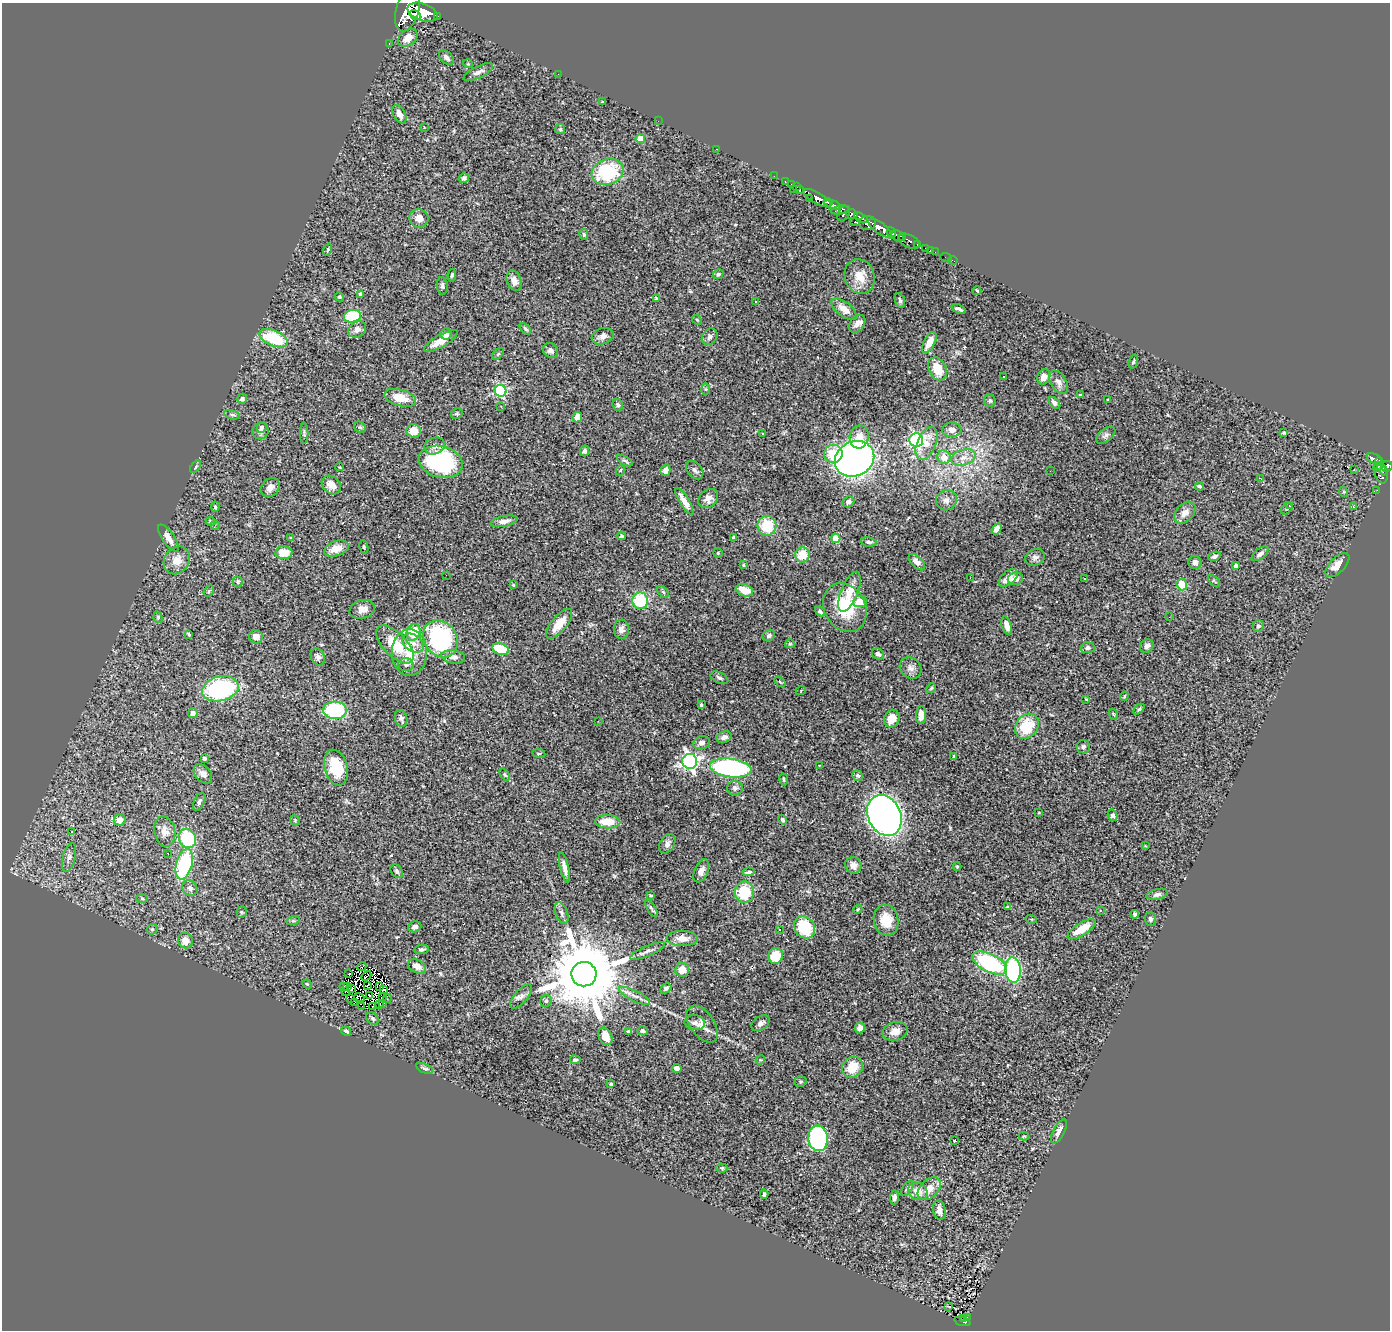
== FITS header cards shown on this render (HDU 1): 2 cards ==
NAXIS1  =                 1388
NAXIS2  =                 1328

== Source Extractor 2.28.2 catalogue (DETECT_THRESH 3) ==
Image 1388 x 1328 px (HDU 1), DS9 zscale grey, 1 PNG px = 1 image px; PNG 1392 x 1332 px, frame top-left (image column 1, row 1328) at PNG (2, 3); each listed source drawn as its Kron ellipse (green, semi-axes under 4 px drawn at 4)
Background 0.844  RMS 0.044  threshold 0.133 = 3 sigma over >= 5 px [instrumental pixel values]
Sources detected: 352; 3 with non-positive FLUX_AUTO (blend fragments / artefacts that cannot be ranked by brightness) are neither listed nor drawn; the other 349 listed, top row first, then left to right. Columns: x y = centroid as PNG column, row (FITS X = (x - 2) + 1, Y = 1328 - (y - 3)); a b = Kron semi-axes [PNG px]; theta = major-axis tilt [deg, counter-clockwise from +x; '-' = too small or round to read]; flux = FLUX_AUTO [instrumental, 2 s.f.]
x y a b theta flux
407 10 22 11 74 3200
422 12 16 8 -19 2600
415 15 6 4 -31 710
437 16 3 2 - 82
408 38 10 7 37 33
389 43 3 2 - 18
446 57 9 5 -42 12
468 64 5 3 - 2.5
478 72 16 6 26 15
558 74 3 2 - 2.8
602 102 4 3 - 2.2
399 114 10 6 -61 21
658 121 2 2 - 4.9
424 127 3 2 - 1.7
560 129 5 5 - 4.3
640 138 5 4 - 35
717 149 3 2 - 36
607 172 16 12 20 200
774 176 2 2 - 5.3
464 178 5 4 - 7.1
785 182 3 3 - 14
791 184 2 2 - 11
797 187 4 2 - 24
793 190 3 2 - 45
800 190 3 3 - 26
809 198 2 2 - 4.6
817 198 16 5 -30 1000
828 202 4 3 - 260
832 205 8 3 -19 330
840 210 9 3 11 250
844 214 8 5 58 340
852 214 5 5 - 320
419 218 9 9 - 25
861 218 8 4 -28 230
855 222 5 3 - 120
867 223 8 7 - 470
880 228 14 5 -36 1300
891 233 6 4 -72 330
584 235 5 4 - 4.2
898 236 7 5 -36 560
902 237 4 3 - 200
909 241 12 6 -27 170
917 244 3 3 - 110
925 248 3 2 - 15
328 250 6 3 71 3.4
930 250 3 2 - 8.1
935 252 3 2 - 7.6
946 257 6 2 -19 9.2
953 260 5 2 - 7
718 274 5 4 - 5.2
452 275 6 4 81 4.5
860 276 17 15 -71 47
514 280 10 7 -70 17
442 286 9 5 -83 7.2
977 291 4 3 - 3.1
360 294 4 4 - 7.8
339 297 5 4 - 3.9
656 298 4 4 - 5.3
756 301 3 2 - 12
900 301 8 5 -71 6.5
844 309 15 7 -38 28
959 309 7 3 -22 7.6
352 316 9 6 13 150
697 320 5 4 - 3.5
857 324 10 7 51 16
357 329 9 7 32 15
525 329 7 4 -45 5
446 334 6 5 - 11
603 336 11 8 19 17
710 337 9 7 51 9.3
273 338 15 7 -24 170
441 341 19 6 31 37
929 343 11 5 63 36
551 350 8 6 -45 12
498 354 7 4 45 4.1
1133 361 7 3 71 3.8
937 369 12 8 -63 60
1004 377 3 3 - 11
1044 377 8 6 66 24
1058 382 13 7 -59 16
705 389 6 4 -89 3.8
501 391 6 5 - 380
1080 395 4 4 - 2.7
400 398 16 8 -15 49
242 399 5 5 - 8.9
1108 400 3 3 - 3.6
990 401 6 5 - 5.3
1054 403 7 4 -46 8.9
618 405 6 5 - 7
501 406 3 2 - 3.4
457 414 6 5 - 4.3
232 415 8 4 -13 5.4
577 417 5 4 - 30
262 427 5 4 - 4.3
360 427 6 5 - 4.8
952 430 9 7 3 17
261 431 8 8 - 12
414 431 7 6 - 40
304 433 10 4 -89 5.6
762 433 3 2 - 6
1284 433 4 3 - 4.3
1106 435 11 6 38 9.9
859 437 11 9 77 38
916 440 7 7 - 560
926 443 17 9 67 46
435 446 10 8 20 16
584 451 5 4 - 8.4
833 454 9 9 - 68
944 457 7 6 - 35
963 457 12 8 18 27
854 459 20 17 28 1700
1374 459 8 5 -25 160
625 461 9 3 -29 6.1
1379 461 4 3 - 88
441 462 22 15 -14 370
1379 466 4 2 - 39
1387 466 6 5 - 290
195 467 7 4 52 4.9
340 467 4 3 - 2.1
1382 469 6 3 -53 210
621 470 5 3 - 2.7
665 470 6 5 - 14
695 470 10 7 -49 11
1354 470 3 2 - 1.7
1050 471 2 2 - 1.5
1381 473 11 6 -70 320
1261 479 4 2 - 2.9
331 485 10 8 -41 30
1199 486 4 3 - 5
270 487 10 8 47 20
1377 490 2 2 - 5.4
1344 492 5 3 - 2.9
708 498 11 8 41 21
946 500 11 10 - 18
684 501 15 4 -59 27
848 502 6 5 - 9.5
1289 506 4 3 - 2.5
215 507 5 4 - 3.3
1353 507 3 3 - 2.9
1287 509 6 5 - 4.5
1185 513 13 8 46 22
504 521 14 5 12 18
210 522 5 4 - 3.9
215 525 4 4 - 3.7
767 526 10 9 - 100
997 529 6 4 57 20
622 536 4 4 - 5.3
291 537 3 3 - 8.4
168 538 16 6 -56 22
734 538 4 3 - 6.6
836 538 4 4 - 96
869 542 8 4 -7 6.4
364 547 7 4 -80 4
336 548 13 7 20 35
284 553 8 6 -2 42
718 553 5 5 - 3.3
1260 554 10 5 39 11
802 555 7 7 - 70
1214 556 6 4 23 7.1
1035 557 10 8 25 12
177 560 14 12 56 35
917 562 10 5 -44 17
1195 563 7 6 - 16
744 565 4 3 - 2.8
1337 565 15 7 45 33
1236 566 4 3 - 12
446 575 2 2 - 13
970 578 2 2 - 1.5
1008 578 11 6 40 37
1015 579 8 6 9 16
1085 579 3 3 - 7.1
1214 581 7 3 -45 3.9
238 582 5 5 - 4.5
513 585 4 3 - 2.7
1182 585 6 5 - 68
744 590 9 6 -19 40
209 591 6 4 51 4.3
663 592 7 4 -45 4.7
850 592 21 8 68 39
640 601 8 8 - 160
860 601 7 5 9 54
845 607 25 20 -61 150
362 609 13 9 17 22
820 611 5 4 - 6.5
158 617 6 4 -72 3.5
1169 617 2 2 - 2.3
559 624 18 7 51 53
1007 626 9 5 -73 20
1258 626 6 5 - 5.8
621 629 9 7 -89 15
414 632 8 7 - 100
189 634 4 3 - 3.5
769 636 6 5 - 8
256 637 7 6 - 23
441 639 20 16 -55 380
413 643 12 8 -34 22
395 644 24 11 -46 99
790 644 5 4 - 3.5
1147 646 7 6 - 11
1088 648 7 5 7 9.6
501 649 8 5 -21 130
409 653 23 17 -90 78
878 654 6 5 - 9.4
318 657 9 7 -67 10
453 657 12 6 -9 14
406 665 7 6 - 9.6
911 668 12 9 -44 17
719 678 9 5 -26 8.2
780 682 6 3 -36 3.1
931 688 5 4 - 4.4
220 689 18 12 13 360
801 690 5 3 - 2.6
1124 696 4 3 - 3.3
1086 699 3 3 - 2.7
701 705 3 3 - 3.7
1139 709 6 4 44 3.8
335 710 12 8 -4 250
193 713 5 5 - 12
1113 714 5 3 - 2.5
921 715 9 5 86 17
401 718 8 6 -73 9.5
892 719 9 7 60 39
598 721 3 2 - 5.1
1027 726 13 11 50 110
724 737 8 5 18 12
702 743 8 6 17 14
1083 747 7 6 - 7.2
539 753 6 3 -8 3
954 756 4 3 - 3.7
205 758 4 3 - 5.5
690 761 7 7 - 990
819 765 3 3 - 37
336 768 18 11 -74 95
731 768 21 9 -7 540
203 774 11 7 -47 15
505 775 7 4 -51 4
858 776 6 5 - 5.5
784 779 6 3 -80 4
735 788 8 7 - 9.5
199 802 9 5 65 7.3
1039 813 3 3 - 2.5
884 815 21 16 -65 1900
1113 815 6 5 - 7.9
120 820 6 6 - 26
295 820 5 4 - 3.5
782 820 5 4 - 6
608 822 12 7 -2 59
72 831 3 2 - 2.2
165 831 15 10 -79 23
187 838 10 8 -63 170
667 844 10 7 59 13
1145 846 2 2 - 1.8
168 853 3 2 - 2.9
69 858 15 6 76 12
184 864 16 8 75 260
853 865 8 8 - 19
564 867 15 4 -76 18
957 867 4 4 - 3.4
397 871 7 5 -52 6.8
701 871 12 6 66 17
749 872 6 3 11 5.9
190 888 8 7 - 11
744 892 11 9 84 110
1157 894 11 5 14 9.3
651 895 4 3 - 3.5
142 898 5 3 - 3
1007 907 3 3 - 3.7
651 908 10 3 -57 5.8
858 909 5 3 - 2.9
1100 910 3 3 - 2.9
242 912 5 5 - 3.9
562 913 11 6 -69 10
1135 914 4 3 - 6.5
1031 919 6 3 -17 2.8
1150 919 7 5 -87 9.4
886 920 15 12 -80 61
293 921 6 4 17 4.1
415 927 7 5 19 12
805 927 12 10 -55 150
152 929 5 5 - 4.6
1082 929 16 6 32 60
779 930 3 2 - 3.1
682 938 15 7 -3 30
185 941 8 7 - 27
421 949 7 4 10 6.9
647 951 19 5 23 15
776 956 8 7 - 63
990 963 19 9 -26 340
417 966 9 6 -25 27
362 967 4 3 - 4.9
682 970 7 7 - 35
1013 970 12 7 -85 350
349 974 4 2 - 4.2
584 974 12 12 - 44000
366 976 5 2 - 1.1
307 984 5 4 - 3.7
367 985 4 2 - 0.98
344 987 3 2 - 1.5
348 987 2 2 - 4.7
379 987 3 2 - 3.7
666 988 6 4 30 6.7
352 989 4 2 - 2.8
383 990 3 2 - 2.7
345 992 3 2 - 15
370 996 3 2 - 1.5
521 996 15 6 49 13
634 996 17 5 -26 19
383 997 3 2 - 2.8
359 998 5 2 - 1.7
387 998 4 2 - 3.7
350 999 3 2 - 1.6
546 1001 6 5 - 5.9
354 1003 3 2 - 0.71
382 1003 2 2 - 1.8
380 1004 3 2 - 2.1
362 1006 2 2 - 0.36
373 1006 2 2 - 0.94
372 1018 7 5 -46 6.2
695 1023 10 7 -7 14
761 1023 10 6 35 13
702 1024 21 12 -54 27
860 1028 5 5 - 19
346 1031 5 4 - 10
629 1031 4 3 - 4.7
643 1031 5 4 - 6.7
895 1031 13 9 16 28
605 1036 9 6 -64 31
575 1060 5 4 - 6.6
760 1060 5 3 - 2.9
852 1067 11 9 49 61
425 1068 9 4 -20 6.2
677 1068 5 4 - 14
800 1081 6 5 - 4.3
611 1084 3 3 - 4
1059 1131 13 5 62 16
1024 1136 5 4 - 3.2
818 1138 13 9 -86 470
954 1141 3 3 - 5.2
722 1168 5 4 - 3.7
907 1188 9 4 55 6.6
929 1189 13 9 44 37
918 1191 10 8 -30 29
764 1194 5 4 - 5.3
895 1197 7 4 84 9.3
939 1210 10 6 -78 19
949 1306 3 2 - 1.9
967 1318 4 3 - 15
964 1319 3 3 - 12
963 1321 8 3 -17 67
At the frame edge (FLAGS 8, measured only in part): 1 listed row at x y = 407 10
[3 non-positive-flux detections neither listed nor drawn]